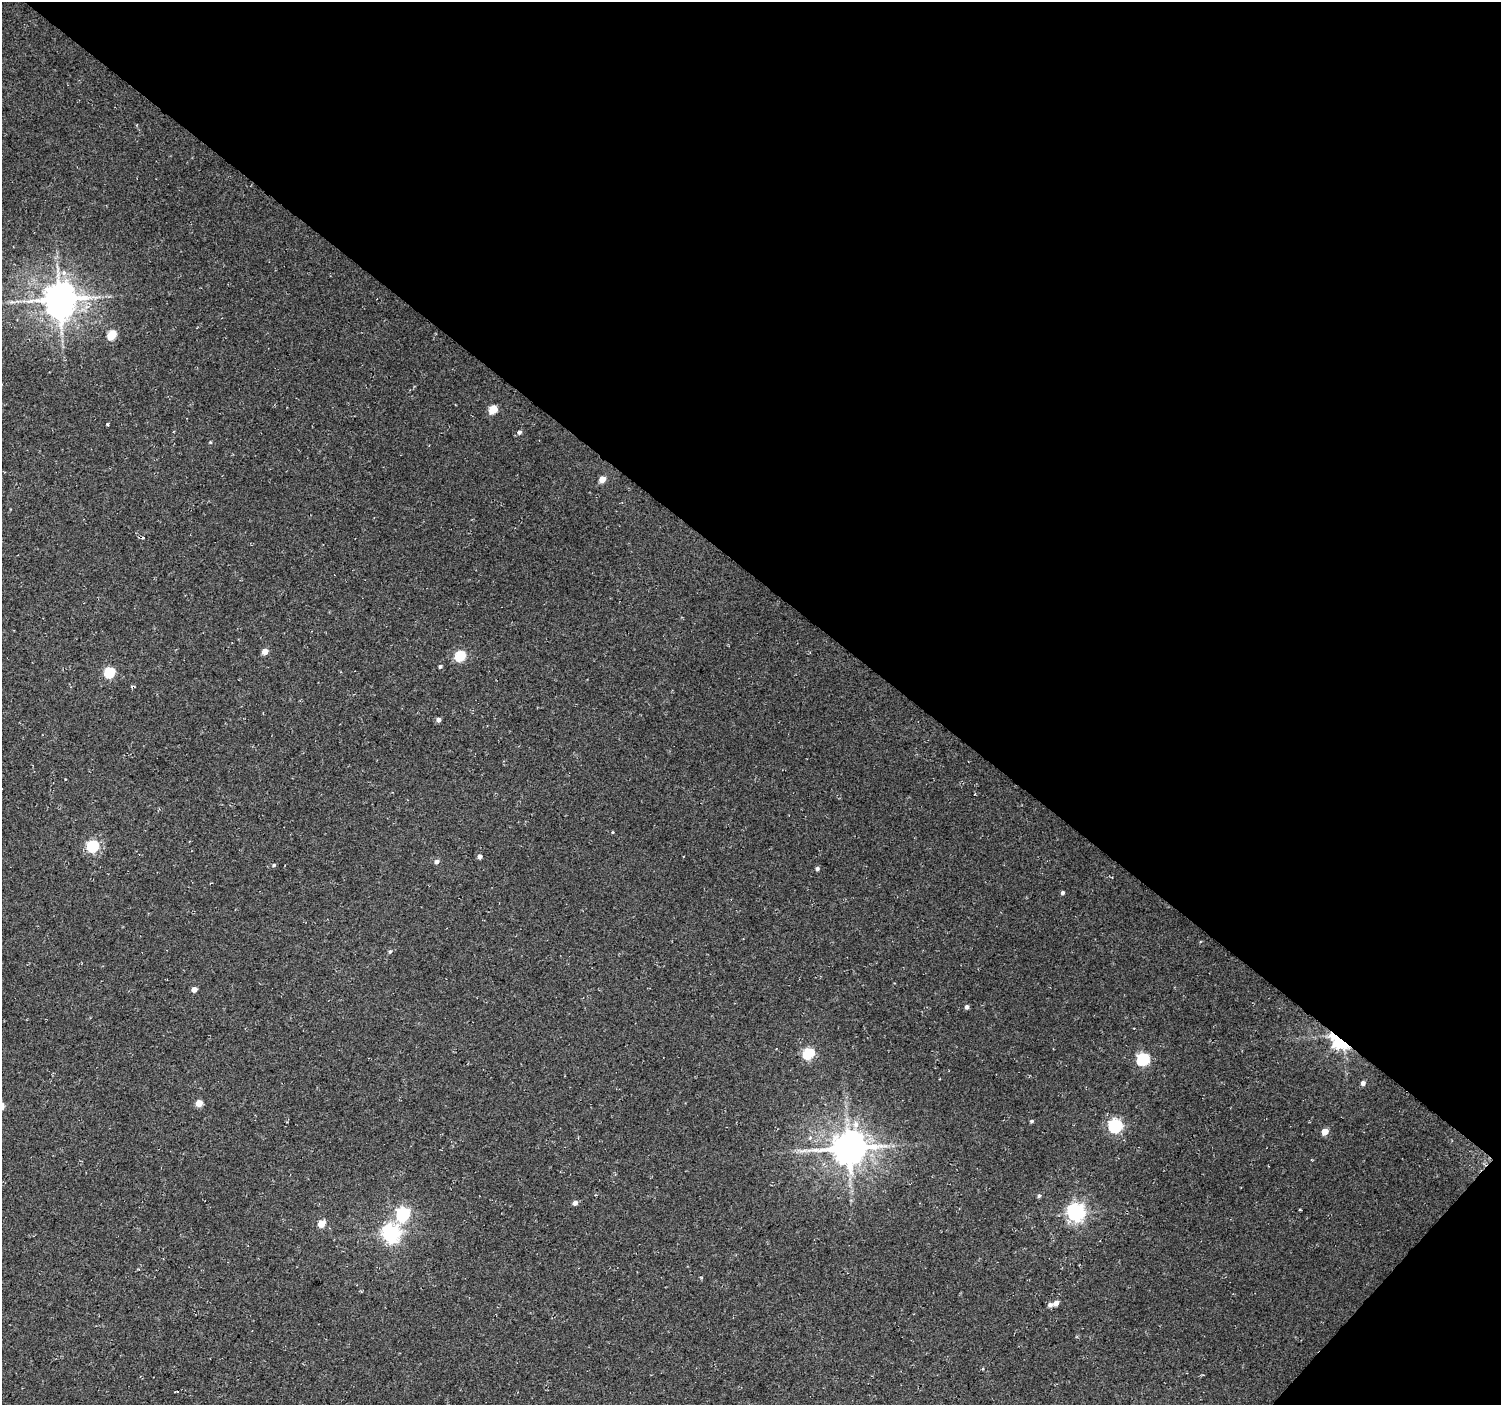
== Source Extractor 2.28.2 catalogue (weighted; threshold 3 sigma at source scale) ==
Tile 8 of 4 x 4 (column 4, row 2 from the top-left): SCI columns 4505-6003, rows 3046-4448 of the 6003 x 6026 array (HDU 1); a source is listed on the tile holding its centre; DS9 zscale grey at full resolution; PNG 1503 x 1407 px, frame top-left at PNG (2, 2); no overlay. Shown black and unused: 42% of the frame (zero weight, under 2 of 3 exposures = <1% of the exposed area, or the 3 px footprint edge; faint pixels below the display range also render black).
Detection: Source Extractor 2.28.2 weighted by HDU 2 'WHT'; one run over the whole footprint, this tile lists its part. Background 0.0266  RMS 0.0082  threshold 0.0367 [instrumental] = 3 sigma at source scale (4.5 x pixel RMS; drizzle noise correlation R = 1.50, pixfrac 1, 0.0396/0.0396 arcsec/px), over >= 5 px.
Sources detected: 41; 1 inside a brighter object's white glare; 1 long thin detection or spike segment (spike, bleed or trail) — not listed; the other 39 listed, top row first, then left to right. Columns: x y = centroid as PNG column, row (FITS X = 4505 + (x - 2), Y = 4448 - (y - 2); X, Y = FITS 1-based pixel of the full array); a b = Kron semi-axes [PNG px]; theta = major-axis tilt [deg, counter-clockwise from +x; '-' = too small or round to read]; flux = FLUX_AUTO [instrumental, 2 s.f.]
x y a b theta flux
96 297 7 4 18 2.3
59 299 10 8 16 1700
112 335 5 5 - 30
493 409 5 5 - 27
519 432 5 4 - 2.5
210 442 4 3 - 0.73
602 479 5 4 - 11
143 538 3 3 - 1.7
265 651 5 4 - 9
460 656 6 5 - 54
440 666 4 4 - 1.5
109 672 6 5 - 55
438 720 5 5 - 2.8
93 846 6 5 - 76
480 856 4 4 - 3.4
437 862 5 5 - 2.8
274 865 5 4 - 1.2
817 869 5 4 - 1.8
1062 893 4 4 - 1.8
390 951 6 4 61 1.3
194 989 4 4 - 5.5
967 1007 5 4 - 2
1338 1042 22 12 -38 41
808 1054 6 5 - 71
1143 1059 6 6 - 100
1363 1083 5 5 - 2.9
199 1103 5 4 - 14
1031 1121 4 4 - 1.3
1115 1126 6 6 - 140
1325 1132 5 4 - 11
848 1148 11 9 17 2000
1039 1196 5 4 - 1.4
575 1203 5 4 - 3.4
1076 1212 7 6 - 330
403 1214 6 6 - 120
321 1224 5 5 - 16
391 1233 7 7 - 310
1056 1303 5 4 - 5
1050 1305 6 5 - 2.9
Overlapping masked pixels (flux is a lower limit): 1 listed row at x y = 1338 1042